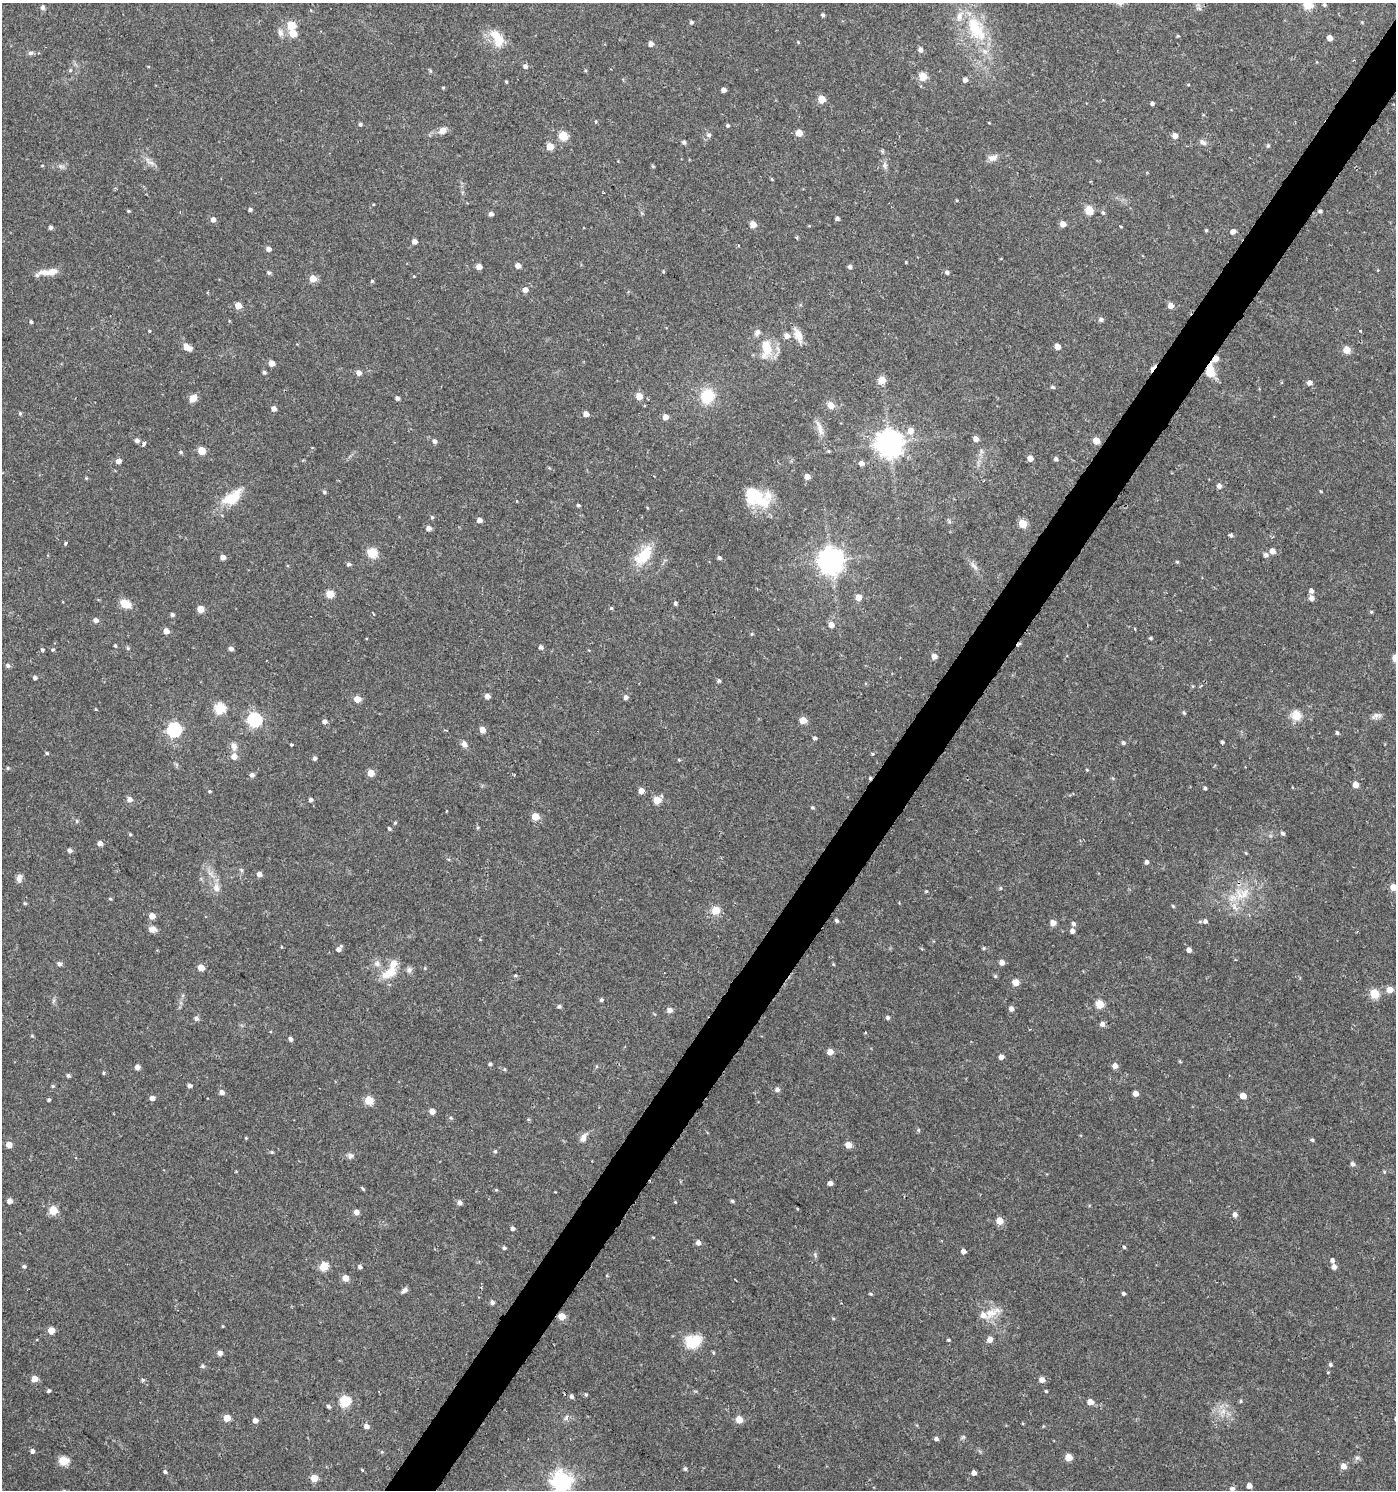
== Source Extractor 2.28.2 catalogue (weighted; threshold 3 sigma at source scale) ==
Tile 10 of 4 x 4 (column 2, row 3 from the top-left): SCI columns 1574-2967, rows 1495-2982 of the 6003 x 5958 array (HDU 1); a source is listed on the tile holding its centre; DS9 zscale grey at full resolution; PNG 1398 x 1492 px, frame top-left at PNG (2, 3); no overlay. Shown black and unused: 3% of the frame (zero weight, under 2 of 3 exposures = <1% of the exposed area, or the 3 px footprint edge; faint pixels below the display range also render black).
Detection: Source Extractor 2.28.2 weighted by HDU 2 'WHT'; one run over the whole footprint, this tile lists its part. Background 0.0253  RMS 0.004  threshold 0.018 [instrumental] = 3 sigma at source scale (4.5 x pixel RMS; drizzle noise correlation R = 1.50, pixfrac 1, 0.0396/0.0396 arcsec/px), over >= 5 px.
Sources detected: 382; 1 inside a brighter object's white glare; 1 cosmic-ray / hot-pixel residue — not listed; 12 inside a brighter listed object's ellipse — not listed separately; the other 368 listed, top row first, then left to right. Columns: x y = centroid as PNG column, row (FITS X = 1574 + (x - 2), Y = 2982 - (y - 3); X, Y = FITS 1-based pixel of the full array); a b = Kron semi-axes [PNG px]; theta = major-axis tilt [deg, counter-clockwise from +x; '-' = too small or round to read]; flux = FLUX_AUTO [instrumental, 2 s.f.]
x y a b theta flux
1308 5 5 5 - 19
1324 5 5 4 - 0.68
43 7 6 5 - 0.82
1199 8 7 4 -19 0.76
823 15 4 4 - 0.81
691 22 4 4 - 0.77
291 25 5 5 - 13
976 29 41 20 -61 23
280 33 11 7 -73 1.8
293 33 5 5 - 8.2
1178 36 4 4 - 0.42
497 38 23 12 -62 9.1
1330 38 4 4 - 3
798 42 5 3 - 0.36
651 44 5 5 - 2
920 50 5 5 - 1.8
31 53 7 5 20 0.9
525 66 5 4 - 1.5
585 70 4 4 - 0.44
430 71 5 4 - 0.54
923 76 5 5 - 11
965 80 5 4 - 1.7
506 82 4 3 - 0.46
443 88 4 4 - 0.41
724 90 4 4 - 2.4
821 99 5 5 - 8.5
1152 103 4 4 - 1
360 124 4 4 - 0.75
728 125 5 4 - 0.67
443 130 8 7 - 3
799 133 5 5 - 4.7
709 135 6 5 - 0.98
1175 135 5 5 - 2.6
563 136 5 5 - 16
684 142 4 4 - 1.1
1203 142 10 7 -39 1.5
1268 145 5 4 - 0.62
550 147 5 5 - 7.9
993 158 12 8 14 2.4
150 162 19 6 -37 2.3
885 165 10 7 -84 1.6
42 166 4 3 - 0.29
60 166 7 4 -71 0.77
772 179 5 3 - 0.38
957 200 5 3 - 0.34
250 210 4 3 - 1
1089 210 5 5 - 17
128 211 4 3 - 0.42
1320 211 4 4 - 0.79
1103 213 6 5 - 0.7
491 214 4 4 - 1.6
837 218 4 4 - 1.2
213 219 5 5 - 2
753 224 5 4 - 4.9
1063 224 5 4 - 3.3
1121 227 3 3 - 0.87
50 228 4 4 - 1
1206 230 4 4 - 0.5
1233 231 4 4 - 2.4
797 238 5 3 - 0.44
414 241 4 4 - 2.1
739 246 3 3 - 0.73
269 249 4 4 - 2
906 262 4 3 - 0.32
518 266 4 4 - 2.8
479 267 4 4 - 2.8
850 267 4 4 - 1.2
663 271 4 3 - 0.4
45 272 19 8 -6 3.5
947 272 5 4 - 1.1
269 273 6 5 - 0.72
414 276 4 3 - 0.29
313 279 5 5 - 7.3
372 281 4 4 - 0.47
525 290 5 4 - 2.9
1171 305 5 5 - 3.1
238 306 5 4 - 5.8
1101 319 5 5 - 1.2
31 322 4 3 - 0.67
149 331 3 3 - 0.33
1360 331 3 3 - 0.53
798 335 18 8 -69 3.8
787 336 6 5 - 2.2
1057 346 4 4 - 4
187 347 11 7 -37 2.8
766 347 20 13 -78 8.6
1347 350 5 5 - 7.8
1215 359 5 4 - 4.2
271 363 5 4 - 4.3
1152 368 13 4 54 3.1
1210 371 13 8 -82 8.1
264 372 4 4 - 0.89
359 373 5 5 - 2.4
882 380 5 5 - 7.6
1310 383 5 5 - 1.9
1052 387 5 4 - 0.63
639 396 5 5 - 5.6
707 396 16 14 70 12
193 398 9 7 46 3.1
397 398 4 4 - 1.2
831 405 6 5 - 4.1
274 409 5 4 - 2.1
20 413 4 4 - 0.59
586 414 5 4 - 2.6
665 417 5 5 - 3
820 428 24 6 -70 3.3
910 431 7 6 - 2.9
976 439 5 4 - 2.4
1096 440 5 4 - 6.3
137 441 4 4 - 1.5
435 441 5 5 - 1.1
144 443 4 3 - 3.4
889 443 8 8 - 460
201 451 5 5 - 9.4
981 451 7 4 -72 0.8
181 452 5 4 - 0.58
1030 458 4 4 - 3.2
1056 459 4 4 - 1
118 461 5 4 - 2.3
861 463 5 4 - 2.1
807 477 4 4 - 3.8
86 478 4 4 - 0.36
1219 486 5 4 - 1.8
1321 491 5 3 - 0.33
324 492 5 4 - 0.63
235 497 23 12 58 8.6
760 500 32 17 -46 13
517 501 4 2 - 0.25
578 505 4 3 - 0.61
432 517 5 4 - 0.57
479 520 4 4 - 2.1
1022 524 5 5 - 11
429 528 5 4 - 2
1231 535 5 5 - 0.69
65 543 3 3 - 0.68
1272 551 5 5 - 2.8
372 553 5 5 - 22
644 555 24 13 51 13
1266 555 6 5 - 1.4
223 557 4 4 - 2.3
719 557 5 4 - 1
831 561 8 8 - 420
1177 562 4 4 - 0.43
349 564 5 5 - 0.88
974 566 15 5 -46 1.9
1311 591 5 5 - 1.5
330 594 5 5 - 11
858 597 4 4 - 4.7
1312 598 5 5 - 1.9
675 603 4 4 - 0.8
125 604 10 7 -26 6.8
611 608 5 4 - 0.48
200 609 5 5 - 6.6
1371 612 5 4 - 0.44
172 615 4 4 - 0.81
95 620 6 5 - 1.6
831 625 5 5 - 3
166 631 4 4 - 3.3
752 634 5 3 - 0.38
1151 638 4 4 - 0.52
1019 644 9 3 33 0.61
115 646 4 3 - 0.55
541 647 5 5 - 1.1
128 648 5 4 - 0.54
231 649 5 4 - 1.4
42 650 4 4 - 0.92
52 650 5 5 - 0.64
934 656 5 4 - 2.8
7 665 6 4 -47 0.97
35 678 5 4 - 1
719 681 4 4 - 0.77
487 696 4 4 - 2.5
626 697 5 5 - 1.5
357 699 5 4 - 6.5
220 708 5 5 - 31
96 709 4 3 - 0.37
1184 713 5 4 - 0.57
1296 715 5 5 - 20
1376 716 14 7 15 1.8
255 719 6 6 - 75
803 720 5 4 - 6.2
324 722 5 5 - 1.5
174 730 6 6 - 70
482 730 5 4 - 3.8
1337 733 4 4 - 0.79
815 738 4 4 - 0.89
1222 742 4 4 - 0.84
1123 743 5 4 - 0.83
292 744 3 3 - 1
464 744 8 6 -69 1.7
234 746 10 8 -77 2.2
47 753 4 4 - 0.53
872 754 3 3 - 1.4
234 757 6 6 - 3
314 758 4 4 - 1.2
679 760 4 3 - 0.53
7 768 5 3 - 0.43
1087 770 4 3 - 0.37
371 773 4 4 - 6.1
252 775 5 5 - 1.4
870 778 4 4 - 0.54
1356 784 5 4 - 3.4
1205 788 4 4 - 0.75
641 790 4 4 - 3.3
209 791 4 3 - 0.49
129 799 5 5 - 2.3
310 800 4 4 - 1
657 800 6 5 - 8.8
812 807 5 4 - 0.62
535 817 5 5 - 7.7
77 821 5 4 - 0.54
395 823 4 4 - 0.5
389 829 4 4 - 0.67
1283 833 5 4 - 0.85
130 834 4 4 - 0.41
100 843 5 5 - 2
69 850 5 5 - 1.1
1246 853 5 4 - 0.38
1146 862 4 4 - 1.2
241 870 6 4 -71 0.58
259 874 4 4 - 2.4
19 878 10 6 78 1.8
1393 887 5 4 - 5.8
216 888 12 9 -80 2.9
1001 888 5 3 - 0.42
926 891 5 4 - 0.36
1244 894 18 12 56 7.9
110 899 4 4 - 0.46
25 903 5 4 - 0.52
1173 906 4 4 - 0.48
715 910 5 5 - 14
152 916 5 4 - 3.9
837 921 4 4 - 0.75
1205 921 6 6 - 1.2
1053 923 5 4 - 3.1
1073 924 5 5 - 0.99
152 929 10 8 -17 1.9
1072 931 4 4 - 1.9
984 948 4 4 - 0.47
338 949 7 5 48 1.5
922 949 4 3 - 0.41
1189 950 4 4 - 1.9
1002 962 5 4 - 2.7
377 963 9 8 - 1.9
59 964 7 5 -30 0.92
833 964 4 3 - 0.34
201 967 5 4 - 4.9
409 970 7 7 - 1.3
389 973 22 11 27 7.6
515 975 5 4 - 0.51
995 976 5 4 - 0.59
1016 982 5 4 - 5.5
1390 990 5 5 - 4.8
1375 994 5 5 - 17
601 1000 4 4 - 0.77
1100 1004 5 5 - 13
559 1006 5 5 - 0.75
1011 1009 5 4 - 1.7
669 1010 5 5 - 2.3
888 1017 5 5 - 0.89
196 1018 5 5 - 1.2
1102 1024 5 5 - 1.9
32 1036 4 4 - 0.42
290 1039 5 4 - 1.2
830 1052 5 4 - 4
1001 1057 4 4 - 2.2
1180 1061 4 4 - 0.4
490 1064 4 4 - 0.72
1115 1066 5 5 - 2.4
137 1067 4 4 - 2.4
504 1069 5 3 - 0.41
103 1073 4 4 - 0.45
68 1075 4 4 - 0.76
53 1086 5 4 - 0.56
189 1086 4 4 - 1.3
777 1089 5 5 - 1.4
222 1092 5 4 - 1.8
1136 1093 4 4 - 2.8
1243 1096 5 4 - 4.7
152 1098 5 4 - 1.9
49 1100 4 3 - 0.64
369 1100 5 5 - 13
432 1111 5 4 - 3
451 1118 6 4 -15 0.58
918 1130 5 5 - 0.57
246 1138 4 3 - 0.36
583 1138 12 7 70 2.1
1312 1140 5 4 - 0.59
9 1144 5 4 - 4.2
848 1145 5 5 - 5.3
495 1151 5 4 - 0.58
272 1152 5 4 - 0.51
351 1156 8 7 - 1.2
1353 1164 5 5 - 1.2
1384 1172 5 5 - 0.47
830 1183 4 4 - 1.7
363 1189 6 3 -46 0.49
9 1201 4 4 - 2.5
732 1201 5 4 - 0.7
675 1202 4 3 - 0.34
460 1203 5 5 - 1.6
53 1210 5 5 - 13
356 1212 5 4 - 2.4
1235 1214 5 5 - 1.7
1000 1221 5 5 - 6
512 1229 4 4 - 1.4
653 1237 5 3 - 0.35
698 1243 5 5 - 1.8
1124 1247 4 4 - 0.54
504 1248 4 4 - 0.83
963 1251 5 4 - 1.9
815 1254 8 3 -84 0.63
1332 1260 5 4 - 1.3
24 1266 5 4 - 0.8
324 1266 5 5 - 13
360 1267 4 4 - 0.94
1334 1267 5 4 - 2.1
607 1276 4 2 - 0.3
345 1278 5 5 - 4.2
404 1290 8 5 42 1.2
1123 1293 4 4 - 0.7
871 1294 5 4 - 0.48
492 1302 4 4 - 1.5
991 1313 29 11 25 5.9
562 1316 5 5 - 6.3
833 1318 5 3 - 0.4
223 1326 4 3 - 0.3
51 1330 5 5 - 5.4
949 1340 4 3 - 0.54
990 1340 5 5 - 2.9
693 1341 22 17 22 9.9
713 1352 5 3 - 0.42
220 1353 4 4 - 2.3
1330 1365 5 5 - 0.79
203 1366 5 5 - 0.79
1328 1372 4 3 - 0.49
34 1379 5 4 - 5.2
143 1380 6 4 -2 0.61
1042 1380 5 5 - 2.7
49 1391 4 3 - 0.74
1046 1391 4 3 - 0.4
586 1394 5 4 - 0.52
571 1397 5 5 - 1
345 1401 6 5 - 30
1241 1401 4 4 - 0.5
1090 1402 5 5 - 3.5
328 1406 5 4 - 0.8
1223 1411 8 6 46 2.2
227 1418 5 5 - 6.5
255 1420 5 4 - 2.3
739 1420 5 5 - 6.1
366 1426 5 4 - 1.9
963 1437 6 4 17 0.57
936 1439 4 4 - 1.1
32 1451 5 4 - 1.4
382 1452 5 4 - 0.52
1069 1457 5 5 - 8.5
1357 1458 7 6 - 0.95
63 1460 5 5 - 17
1344 1466 5 5 - 3.2
685 1469 5 4 - 0.78
362 1470 4 3 - 0.38
165 1472 4 4 - 0.86
974 1473 4 4 - 1.9
314 1478 5 5 - 7.8
561 1481 7 7 - 220
1249 1486 4 4 - 2.8
1232 1488 7 5 0 0.93
Overlapping masked pixels (flux is a lower limit): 6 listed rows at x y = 1215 359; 1152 368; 1210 371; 1019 644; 870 778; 562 1316
Isophote crosses this tile's border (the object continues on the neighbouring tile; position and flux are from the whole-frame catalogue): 3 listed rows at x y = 1308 5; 1393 887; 561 1481